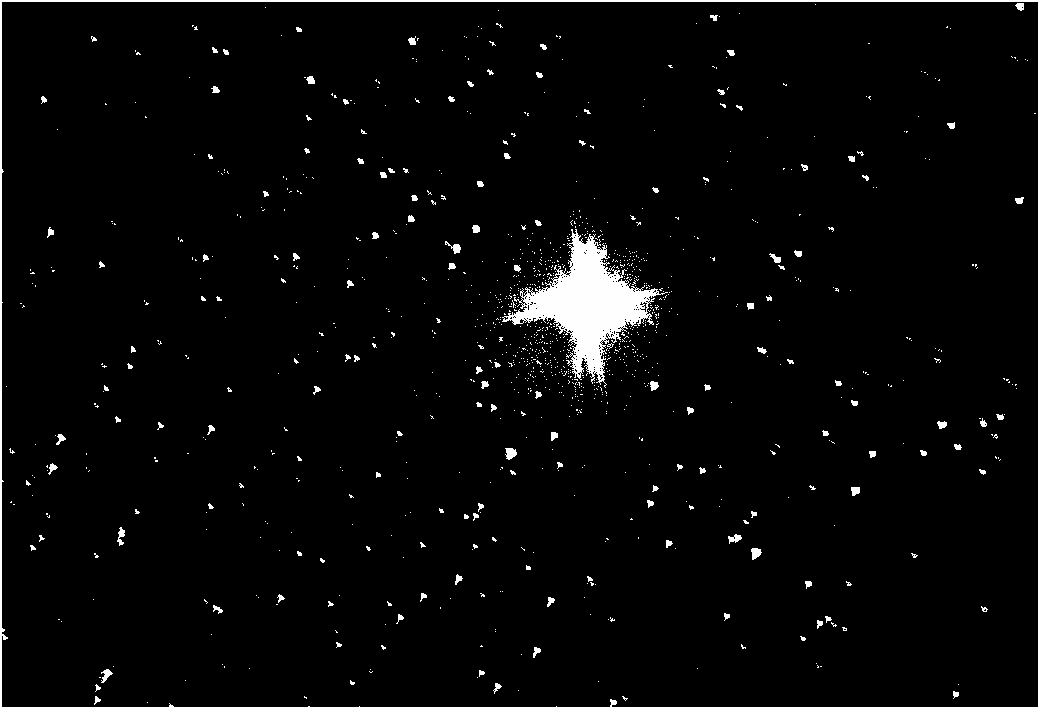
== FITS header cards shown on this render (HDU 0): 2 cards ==
NAXIS1  =                 2072
NAXIS2  =                 1410

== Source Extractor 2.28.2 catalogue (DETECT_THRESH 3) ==
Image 2072 x 1410 px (HDU 0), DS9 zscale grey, zoomed out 1/2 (1 PNG px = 2 x 2 image px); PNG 1040 x 709 px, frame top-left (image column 1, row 1410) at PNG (2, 2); no overlay
Background 80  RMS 28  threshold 83.2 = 3 sigma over >= 5 px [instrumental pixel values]
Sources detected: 5; all 5 listed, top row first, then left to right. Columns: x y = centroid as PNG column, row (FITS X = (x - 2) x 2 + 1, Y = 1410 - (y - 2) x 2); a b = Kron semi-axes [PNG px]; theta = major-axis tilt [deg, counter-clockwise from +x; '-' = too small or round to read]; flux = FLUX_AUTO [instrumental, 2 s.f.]
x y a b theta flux
587 304 31 31 - 420000
654 385 8 5 -40 16000
511 452 10 9 - 36000
855 490 5 2 - 7600
755 552 11 8 -33 35000